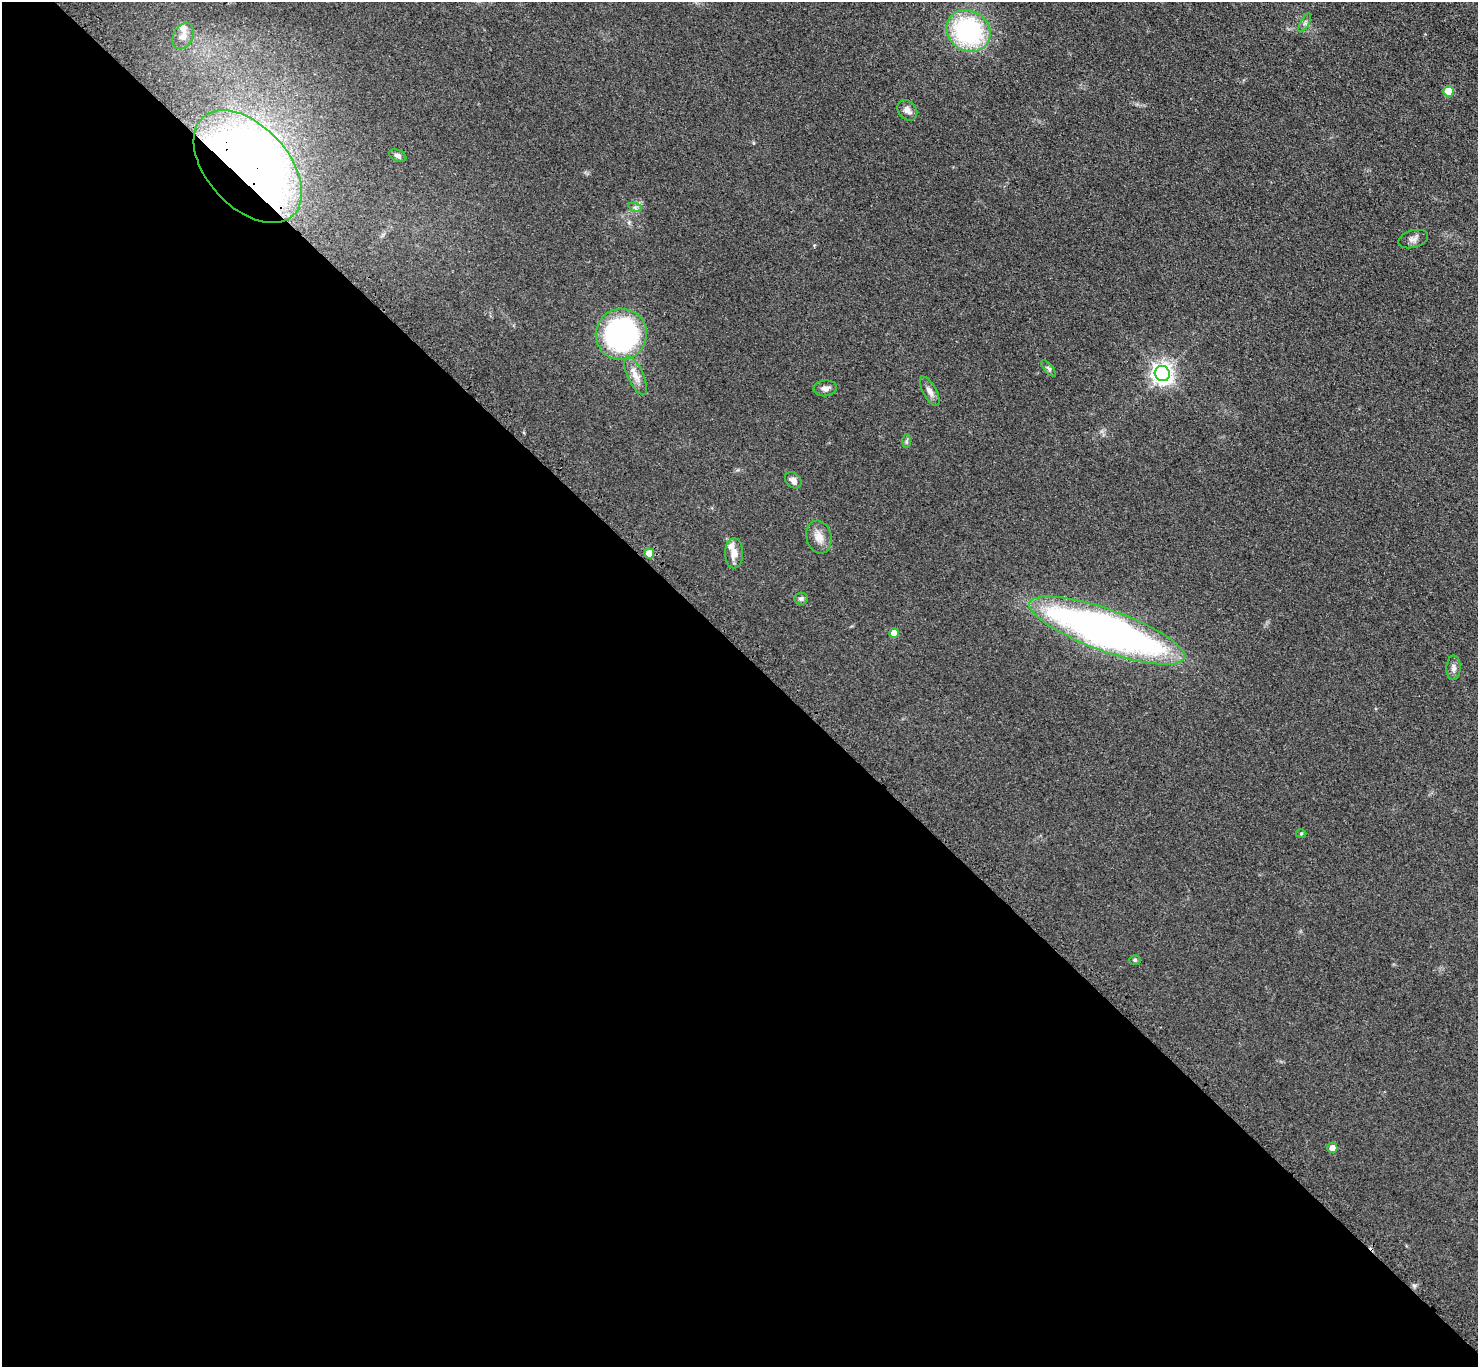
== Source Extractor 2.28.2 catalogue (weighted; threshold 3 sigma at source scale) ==
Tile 9 of 4 x 4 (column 1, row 3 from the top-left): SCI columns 111-1586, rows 1627-2991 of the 6123 x 6123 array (HDU 1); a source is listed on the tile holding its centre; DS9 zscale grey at full resolution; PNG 1480 x 1369 px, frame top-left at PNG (2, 2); each listed source drawn as its Kron ellipse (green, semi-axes under 4 px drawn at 4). Shown black and unused: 52% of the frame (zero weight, under 3 of 4 exposures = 8% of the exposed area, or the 3 px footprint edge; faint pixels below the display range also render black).
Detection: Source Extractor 2.28.2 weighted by HDU 2 'WHT'; one run over the whole footprint, this tile lists its part. Background 0.122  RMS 0.0078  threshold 0.0352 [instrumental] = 3 sigma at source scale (4.5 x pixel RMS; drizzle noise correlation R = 1.50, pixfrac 1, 0.05/0.05 arcsec/px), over >= 5 px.
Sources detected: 29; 2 inside a brighter listed object's ellipse — not listed separately; the other 27 listed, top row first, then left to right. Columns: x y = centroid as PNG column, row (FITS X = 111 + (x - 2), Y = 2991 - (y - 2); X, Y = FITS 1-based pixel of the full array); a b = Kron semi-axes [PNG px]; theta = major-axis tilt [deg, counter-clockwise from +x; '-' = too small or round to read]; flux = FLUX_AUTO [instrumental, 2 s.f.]
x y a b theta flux
1305 23 10 4 61 1.9
968 31 23 20 -33 110
183 36 14 9 62 5.8
1448 91 5 5 - 19
907 110 11 8 -50 4.3
398 156 9 5 -22 2.5
248 167 67 40 -47 700
635 207 7 4 -19 1.5
1413 239 15 8 16 3.8
621 334 26 25 - 150
1049 369 10 4 -50 1.6
1162 373 8 7 - 470
636 376 20 8 -65 7.3
825 388 12 8 6 4.1
930 391 16 6 -62 4.7
907 441 7 4 89 1.5
793 480 9 7 -45 4.4
819 537 17 12 -74 7.6
649 553 5 5 - 14
734 553 15 9 90 7.8
801 598 7 6 - 1.9
1107 630 82 21 -20 450
894 633 5 4 - 8
1453 668 12 7 87 3.6
1301 834 5 3 - 0.74
1135 960 6 5 - 1.1
1332 1148 5 5 - 6.9
Overlapping masked pixels (flux is a lower limit): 1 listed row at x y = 248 167